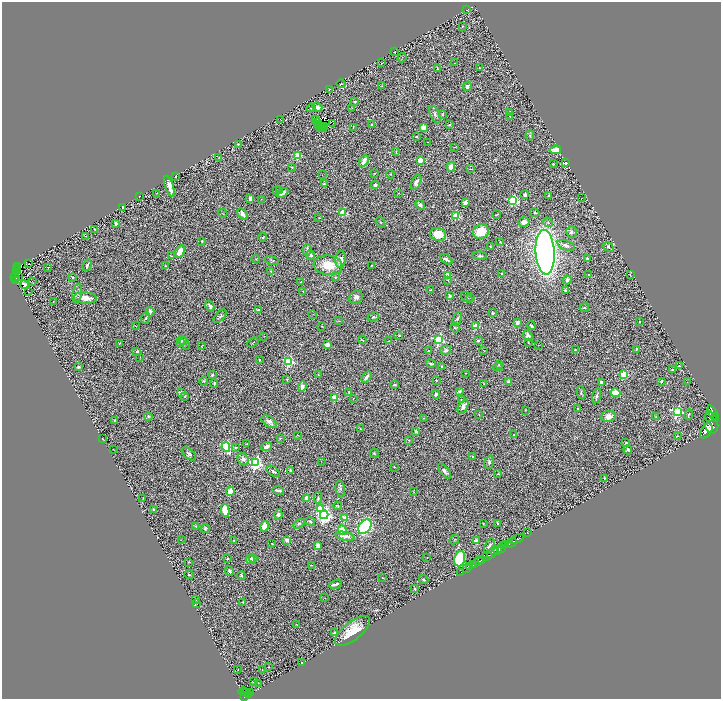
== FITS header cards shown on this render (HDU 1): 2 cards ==
NAXIS1  =                 1438
NAXIS2  =                 1393

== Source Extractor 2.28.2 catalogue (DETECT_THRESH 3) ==
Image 1438 x 1393 px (HDU 1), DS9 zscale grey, zoomed out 1/2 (1 PNG px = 2 x 2 image px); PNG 723 x 701 px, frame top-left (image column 2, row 1393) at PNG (2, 2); each listed source drawn as its Kron ellipse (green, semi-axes under 4 px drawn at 4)
Background 0.794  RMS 0.067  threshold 0.201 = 3 sigma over >= 5 px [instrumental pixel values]
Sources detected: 369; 27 cannot appear on this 1/2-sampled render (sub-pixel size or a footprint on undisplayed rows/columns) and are neither listed nor drawn; the other 342 listed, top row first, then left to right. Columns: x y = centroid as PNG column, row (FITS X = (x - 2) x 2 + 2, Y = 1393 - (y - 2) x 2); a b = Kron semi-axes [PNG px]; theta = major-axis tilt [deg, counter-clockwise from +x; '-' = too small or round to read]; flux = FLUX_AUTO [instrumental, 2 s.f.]
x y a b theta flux
466 10 2 1 - 3.8
462 26 3 2 - 7
394 52 3 2 - 7
402 58 5 2 - 6.8
381 63 2 1 - 4.1
454 63 2 1 - 3.6
479 68 2 1 - 5.8
437 69 3 3 - 7.4
341 84 4 3 - 16
381 86 4 3 - 9
467 86 4 3 - 51
329 90 2 1 - 5.4
355 102 4 3 - 22
317 107 5 4 - 65
311 108 5 2 - 10
352 108 3 2 - 6.1
510 112 4 2 - 7.9
442 114 4 2 - 10
435 115 9 4 -68 32
510 116 4 3 - 12
281 120 3 2 - 3.7
316 120 3 1 - 17
318 122 2 1 - 0.37
317 124 3 1 - 7.9
332 124 2 1 - 4.8
372 124 4 3 - 12
449 125 4 3 - 15
319 126 4 2 - 3
324 127 2 1 - 6
353 127 4 2 - 8.7
423 127 4 3 - 120
321 128 3 1 - 7.5
324 129 2 1 - 11
530 136 5 3 - 10
416 137 2 2 - 13
428 142 2 1 - 4
238 144 2 2 - 14
454 147 3 2 - 6
555 150 6 4 8 170
396 152 4 2 - 7.8
298 155 3 3 - 550
219 157 3 2 - 6
420 160 2 2 - 230
364 161 6 3 62 100
566 163 2 2 - 17
553 164 2 2 - 9.4
292 167 3 2 - 7.5
451 167 5 4 - 98
471 169 3 2 - 7
374 173 2 2 - 6.5
390 174 4 2 - 8.7
322 175 2 1 - 3.2
176 176 2 2 - 21
416 182 8 4 64 54
324 184 3 3 - 11
375 185 4 3 - 27
169 186 11 3 -72 100
280 190 3 3 - 12
276 191 4 2 - 14
157 193 2 2 - 4
282 193 6 3 29 61
398 193 3 1 - 4.8
525 195 4 3 - 40
140 196 2 1 - 3.7
549 196 2 2 - 52
581 198 2 1 - 2.9
250 199 4 3 - 53
261 199 2 2 - 4.2
513 200 4 3 - 1000
465 203 3 3 - 83
420 205 5 4 - 39
123 207 2 2 - 110
223 213 4 1 - 4.8
343 213 3 3 - 490
535 213 5 3 - 16
242 214 6 3 -50 81
497 214 4 2 - 7.5
456 216 3 3 - 630
319 218 3 1 - 3.5
380 222 6 3 -61 13
524 222 5 4 - 74
548 222 5 4 - 22
116 223 2 2 - 120
95 229 2 2 - 8.7
481 232 8 7 - 270
571 232 5 5 - 32
438 234 8 6 -15 230
85 236 3 2 - 4.4
263 237 4 3 - 14
202 241 3 2 - 13
500 242 2 2 - 4.1
566 245 9 4 -21 63
490 247 2 2 - 13
608 247 5 4 - 16
307 250 6 3 84 26
180 251 7 4 60 140
545 252 22 9 -86 9100
310 255 5 3 - 52
171 256 4 2 - 12
480 256 7 3 -4 20
256 259 4 2 - 7.1
446 259 7 2 -32 36
587 259 4 3 - 27
272 260 7 2 -15 16
341 260 8 5 84 78
29 263 2 1 - 3.8
87 265 6 2 69 31
328 265 14 9 -7 280
372 265 2 2 - 6.5
165 266 3 2 - 7.8
17 267 3 1 - 19
48 267 2 2 - 4.1
17 268 2 1 - 9.9
17 270 2 1 - 4.1
270 271 3 2 - 4.7
501 274 3 2 - 10
630 274 3 2 - 8.9
448 275 3 3 - 120
589 275 3 2 - 11
18 276 2 2 - 2.5
73 277 3 3 - 15
335 277 3 2 - 8.7
15 278 3 2 - 62
16 280 3 1 - 4.4
448 280 4 2 - 7.8
567 280 4 3 - 45
32 281 2 1 - 3.3
301 282 3 2 - 8
24 284 4 3 - 33
431 290 3 2 - 7.6
565 290 2 2 - 42
303 291 3 2 - 9
28 292 3 1 - 3.1
77 293 10 4 80 34
450 296 3 3 - 35
356 297 7 6 - 57
466 297 7 2 -39 11
471 297 2 2 - 21
85 298 12 5 -5 120
53 301 3 1 - 5.3
210 306 6 3 -61 35
584 308 5 4 - 19
258 310 2 2 - 94
150 312 5 3 - 58
492 313 4 2 - 19
313 314 3 2 - 4.1
220 316 8 3 47 26
373 317 5 3 - 21
146 318 5 3 - 13
457 319 7 4 66 19
339 321 2 2 - 5.5
639 321 2 2 - 16
517 323 4 3 - 55
135 326 3 2 - 6.1
322 326 2 1 - 5.9
475 326 3 3 - 350
531 326 4 3 - 27
455 327 5 4 - 14
399 335 3 2 - 8.2
264 336 2 1 - 3.6
528 336 6 4 -68 60
362 340 4 2 - 9.2
439 340 3 3 - 1600
478 340 2 2 - 54
182 341 5 4 - 30
388 341 2 1 - 4.3
253 342 6 2 31 10
528 342 2 2 - 5.9
120 343 3 1 - 6.7
181 343 2 2 - 31
185 343 7 3 -62 18
202 345 2 1 - 5.7
327 345 2 2 - 190
538 345 2 1 - 3.5
575 349 4 2 - 9
636 349 3 2 - 10
446 350 5 4 - 33
428 351 4 3 - 14
484 351 2 1 - 5.1
137 352 2 2 - 59
140 357 2 1 - 3.1
259 359 2 2 - 14
289 361 3 3 - 1500
431 363 5 2 - 16
499 364 4 3 - 20
441 366 3 3 - 10
679 366 3 3 - 10
78 367 3 2 - 16
498 367 4 3 - 12
672 370 3 2 - 13
465 373 3 1 - 3.7
624 374 3 3 - 610
212 375 2 2 - 71
318 375 2 2 - 6.8
366 377 6 3 50 43
287 379 3 2 - 6.4
436 380 2 2 - 9.6
204 381 4 4 - 17
662 381 4 2 - 14
509 382 3 3 - 46
601 382 3 3 - 47
687 382 2 1 - 2.5
214 384 4 2 - 14
484 384 4 2 - 8.3
394 385 4 3 - 15
302 387 5 4 - 48
459 391 4 3 - 16
181 392 2 2 - 140
349 392 3 2 - 8.9
581 393 6 2 -77 16
616 393 5 4 - 180
436 394 4 3 - 33
185 396 3 2 - 17
597 396 7 3 74 29
335 397 3 3 - 430
353 398 3 2 - 6.1
461 400 3 2 - 5.7
463 407 8 4 60 57
577 408 2 2 - 6.9
525 410 3 2 - 8.6
677 411 4 3 - 1900
689 414 5 3 - 14
713 414 9 3 -65 2900
479 415 3 2 - 5.5
148 416 4 3 - 15
608 416 7 5 8 100
709 416 5 3 - 1400
656 417 3 2 - 4.8
715 417 3 2 - 540
424 418 3 2 - 7.8
114 421 3 2 - 6.1
269 422 8 5 -33 52
711 423 11 7 -73 7700
361 429 3 2 - 5.2
416 431 2 2 - 120
706 431 8 5 56 5700
298 435 3 2 - 4.6
514 435 2 2 - 41
677 436 2 2 - 5.1
280 438 3 2 - 5.1
102 439 2 2 - 4.4
409 440 3 2 - 4.4
626 443 2 2 - 51
247 444 3 2 - 7.8
226 447 4 3 - 810
266 447 5 3 - 81
235 448 4 3 - 12
113 449 2 1 - 6
628 450 5 4 - 25
374 453 4 3 - 12
189 454 8 5 -41 30
473 457 4 3 - 11
243 459 6 5 - 53
321 461 2 1 - 2.8
489 462 7 4 70 29
256 463 4 4 - 3000
394 467 2 2 - 7.9
273 471 8 3 -33 25
290 471 3 2 - 23
444 471 9 3 -51 34
497 474 4 2 - 6.4
604 478 3 2 - 6.5
340 489 8 4 -82 25
278 490 6 2 -11 36
230 492 4 3 - 230
414 492 3 2 - 5.5
307 498 4 3 - 82
318 498 6 3 -89 22
143 499 2 2 - 3.6
338 506 4 3 - 14
320 508 3 3 - 200
154 510 2 2 - 48
225 510 6 4 -79 270
278 514 5 4 - 38
324 515 4 4 - 4600
345 518 3 2 - 270
310 521 5 2 - 15
498 523 4 2 - 17
299 524 6 4 34 22
483 524 3 2 - 6.2
195 526 4 3 - 14
265 526 5 4 - 140
365 527 8 5 54 1500
205 528 4 3 - 18
342 530 5 3 - 240
527 533 3 1 - 32
345 536 10 3 -9 55
517 539 7 2 27 1700
181 540 3 2 - 4.2
234 540 2 2 - 6.5
287 540 4 3 - 68
454 540 5 3 - 16
477 541 2 2 - 230
511 543 6 2 30 1900
272 544 2 1 - 4.6
506 545 4 2 - 500
318 546 3 3 - 95
490 546 8 4 71 39
503 546 3 2 - 700
501 549 3 2 - 680
497 551 4 2 - 340
493 552 7 3 51 1200
487 556 6 2 28 3000
253 558 4 4 - 36
427 558 2 2 - 7.9
227 559 3 2 - 16
251 559 4 4 - 28
460 559 8 5 74 710
481 559 3 2 - 710
478 561 5 2 - 1000
188 562 2 2 - 5.7
473 564 2 2 - 250
311 565 2 2 - 7.1
470 567 2 1 - 180
467 568 3 1 - 22
229 571 5 2 - 28
461 572 3 1 - 10
189 575 4 3 - 10
241 575 4 3 - 18
383 578 4 1 - 7.8
423 579 5 3 - 15
336 584 7 2 18 36
415 589 2 2 - 14
325 598 3 2 - 5.2
196 599 2 2 - 15
243 602 3 3 - 8
197 603 2 2 - 10
296 625 2 2 - 5.6
352 631 21 9 38 300
335 633 4 4 - 32
301 662 2 1 - 2.9
268 667 2 1 - 7.6
238 670 2 1 - 4.5
262 670 3 2 - 4.5
253 682 2 2 - 24
259 683 2 1 - 2.9
243 692 4 3 - 440
244 693 4 1 - 290
247 693 3 2 - 68
251 693 3 2 - 200
248 694 2 1 - 190
244 696 2 2 - 550
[27 sub-pixel or undisplayed-footprint detections neither listed nor drawn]